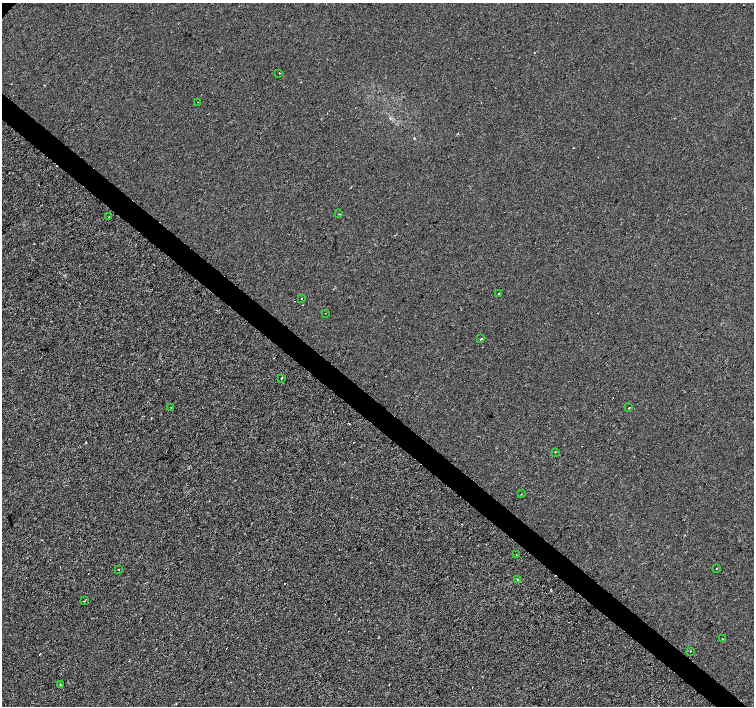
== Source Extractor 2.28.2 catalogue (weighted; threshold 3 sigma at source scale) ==
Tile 6 of 4 x 4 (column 2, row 2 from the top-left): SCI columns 1509-3011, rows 3048-4454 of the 6016 x 6029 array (HDU 1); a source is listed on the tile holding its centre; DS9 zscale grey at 2 x 2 block average (1 PNG px = mean of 2 x 2 image px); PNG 756 x 708 px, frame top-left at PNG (2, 3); each listed source drawn as its Kron ellipse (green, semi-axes under 4 px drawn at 4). Shown black and unused: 4% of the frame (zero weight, under 2 of 3 exposures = <1% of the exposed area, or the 3 px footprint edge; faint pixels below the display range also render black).
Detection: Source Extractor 2.28.2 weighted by HDU 2 'WHT'; one run over the whole footprint, this tile lists its part. Background 2.22e-04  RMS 0.0026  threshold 0.0116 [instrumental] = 3 sigma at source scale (4.5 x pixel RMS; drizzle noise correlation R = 1.50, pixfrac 1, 0.0396/0.0396 arcsec/px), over >= 5 px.
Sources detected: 27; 6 cosmic-ray / hot-pixel residue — neither listed nor drawn; the other 21 listed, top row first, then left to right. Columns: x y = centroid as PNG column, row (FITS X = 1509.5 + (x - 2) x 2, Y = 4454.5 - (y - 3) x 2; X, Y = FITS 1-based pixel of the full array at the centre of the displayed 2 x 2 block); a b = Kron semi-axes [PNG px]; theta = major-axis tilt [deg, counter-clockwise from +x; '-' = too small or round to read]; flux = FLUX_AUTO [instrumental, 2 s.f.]
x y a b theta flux
279 73 2 2 - 0.34
197 102 2 2 - 0.29
339 214 2 2 - 0.71
109 216 2 2 - 0.51
499 294 2 2 - 0.48
302 298 2 2 - 1.8
325 313 2 2 - 0.24
481 339 2 2 - 0.82
281 379 2 2 - 3.1
171 407 2 2 - 0.41
629 408 3 2 - 0.31
555 452 2 2 - 0.37
521 494 2 2 - 0.25
516 555 2 2 - 0.23
716 568 2 2 - 1
118 570 2 2 - 0.57
517 579 2 2 - 0.27
84 601 2 2 - 0.39
722 639 2 2 - 0.53
690 651 2 2 - 0.57
60 684 2 2 - 0.26
Diffuse or blended objects may show on this block-average render without a row.